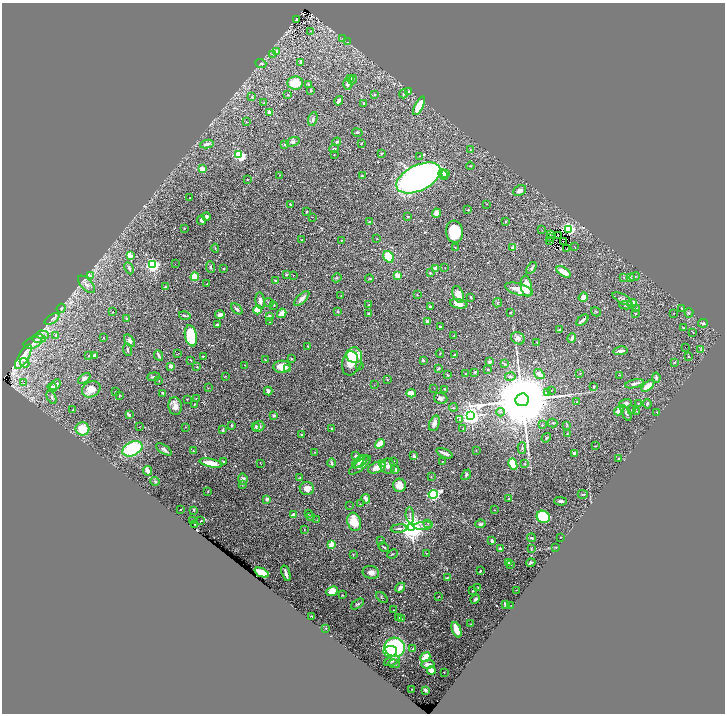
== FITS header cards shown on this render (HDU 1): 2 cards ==
NAXIS1  =                 1445
NAXIS2  =                 1423

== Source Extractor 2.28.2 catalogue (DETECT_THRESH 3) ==
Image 1445 x 1423 px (HDU 1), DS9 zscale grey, zoomed out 1/2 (1 PNG px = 2 x 2 image px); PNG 727 x 716 px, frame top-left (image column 1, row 1422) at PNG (2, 3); each listed source drawn as its Kron ellipse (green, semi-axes under 4 px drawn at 4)
Background 0.345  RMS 0.015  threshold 0.0449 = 3 sigma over >= 5 px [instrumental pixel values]
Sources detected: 420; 44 cannot appear on this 1/2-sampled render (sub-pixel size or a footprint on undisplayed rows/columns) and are neither listed nor drawn; the other 376 listed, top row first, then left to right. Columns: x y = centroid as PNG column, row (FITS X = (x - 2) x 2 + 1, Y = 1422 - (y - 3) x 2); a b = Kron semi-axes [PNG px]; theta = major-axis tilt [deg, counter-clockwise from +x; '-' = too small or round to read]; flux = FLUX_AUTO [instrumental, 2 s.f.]
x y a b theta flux
296 19 3 2 - 3.2
310 31 3 2 - 1.7
342 38 3 2 - 1.2
347 42 3 2 - 1.2
277 51 4 3 - 3.8
272 54 4 3 - 3.8
301 62 3 2 - 9.1
261 63 6 3 -21 3.7
350 79 4 3 - 5.7
353 80 5 3 - 4.1
295 83 8 6 8 65
348 84 6 3 90 13
308 85 3 3 - 3.5
311 90 3 2 - 3.2
409 91 4 3 - 3.6
374 94 3 2 - 1.9
403 94 4 3 - 3.3
287 95 4 2 - 2.4
252 97 3 3 - 2.9
339 101 5 2 - 11
264 103 3 2 - 1.4
364 103 4 4 - 3.1
419 106 10 4 62 57
269 112 2 2 - 37
313 119 7 4 71 8
246 122 3 2 - 1.1
357 132 5 3 - 3.1
293 142 7 4 20 6.7
337 142 4 4 - 4.4
361 143 4 2 - 1.3
207 144 6 3 8 9.6
285 145 3 2 - 2.8
334 149 5 2 - 2.9
470 150 2 2 - 3.5
381 153 3 2 - 1.6
334 154 2 2 - 0.92
239 155 4 3 - 380
419 156 3 2 - 1.8
470 166 4 3 - 2.5
202 169 4 3 - 27
445 173 4 3 - 11
443 174 5 3 - 17
280 175 2 1 - 0.82
362 176 2 2 - 3.1
418 178 24 12 26 1500
247 180 2 1 - 1.4
520 190 7 5 27 13
190 198 2 1 - 1.3
487 204 3 2 - 1
290 205 3 2 - 2.4
468 210 4 2 - 1.6
306 212 3 3 - 3.1
436 213 4 4 - 20
206 216 4 3 - 5.1
408 216 2 2 - 3.8
313 217 2 2 - 1.2
201 220 5 3 - 7.7
506 221 3 3 - 3.5
370 222 3 2 - 3.3
185 228 3 2 - 2.1
568 229 3 3 - 680
542 230 2 1 - 0.78
455 232 11 8 -82 120
550 234 2 1 - 0.53
558 235 2 1 - 1
377 238 2 2 - 0.67
550 238 2 1 - 0.63
301 240 3 2 - 1.1
342 240 3 2 - 1.3
549 241 2 1 - 0.82
563 241 2 1 - 0.81
575 247 3 2 - 0.91
215 248 4 2 - 1.8
455 248 2 2 - 1.5
513 248 4 3 - 19
566 249 2 1 - 1.1
130 256 3 2 - 73
389 257 6 4 -54 66
175 264 2 1 - 3.6
153 265 3 3 - 810
211 267 6 4 -83 4.3
129 268 6 3 -64 5.8
436 268 2 2 - 54
445 268 2 1 - 0.77
531 268 6 4 54 5
224 269 2 2 - 2.8
564 272 8 3 -31 41
430 273 3 2 - 2.3
286 275 3 2 - 3.4
293 275 2 1 - 2.6
397 275 4 3 - 24
90 276 3 3 - 3.2
195 277 4 3 - 70
634 277 5 3 - 3.7
337 278 5 3 - 3.2
624 278 3 2 - 1.5
630 278 4 3 - 4.1
369 279 4 3 - 2.6
275 281 3 2 - 2.7
86 284 11 5 -46 15
207 284 2 1 - 1.9
526 286 11 5 -81 43
165 287 3 3 - 4.1
519 289 14 6 -16 57
458 294 9 5 -68 28
417 295 3 2 - 1.3
341 296 2 2 - 0.88
471 297 4 2 - 2.7
583 297 5 3 - 22
302 299 10 3 44 12
622 299 11 4 -28 8.8
260 301 8 4 -83 13
269 303 4 2 - 2
497 303 4 2 - 2.4
632 303 5 3 - 21
459 304 9 4 -10 27
274 305 2 2 - 1.2
369 305 2 2 - 2.7
626 305 6 4 0 5.2
430 307 3 2 - 5.6
61 308 5 3 - 4
682 308 2 2 - 1.1
237 309 7 3 -41 6.6
636 309 2 2 - 1.2
257 310 4 4 - 40
338 311 4 3 - 3.1
112 312 3 2 - 1.5
510 312 3 2 - 1.7
596 312 5 3 - 3.4
282 313 5 3 - 33
636 313 2 2 - 2.1
673 313 2 2 - 0.8
689 313 4 2 - 2.2
369 314 3 2 - 3.1
220 315 4 3 - 9.7
185 316 6 2 -15 4.2
269 316 4 3 - 4.7
52 319 8 4 32 8.2
127 319 3 3 - 2.3
582 320 7 2 41 9
427 321 3 3 - 7
269 322 2 1 - 1.9
703 323 5 3 - 5.1
218 325 3 2 - 11
440 327 2 1 - 1.9
683 328 3 3 - 2.1
559 330 2 2 - 5.5
693 332 4 1 - 1.5
42 335 7 3 -4 6.7
454 335 2 2 - 1.2
56 336 4 3 - 5.5
191 336 11 6 -78 130
103 337 2 2 - 1.1
39 338 7 4 -2 7.8
518 338 7 6 - 12
572 338 5 2 - 8
130 341 7 4 -52 7.3
537 342 2 1 - 1.4
33 343 9 5 18 11
307 346 2 2 - 1.1
685 347 2 1 - 2.7
127 349 6 2 -83 4.4
701 350 3 2 - 1.8
620 351 7 3 8 11
177 354 3 2 - 1.2
440 354 4 2 - 1.9
94 355 4 2 - 3.4
159 355 6 2 -65 6.3
455 355 3 2 - 1.5
89 356 2 1 - 1.5
203 356 2 2 - 2.1
688 356 3 2 - 1.3
23 357 14 5 59 31
352 357 6 5 - 29
291 359 4 3 - 2.7
191 360 3 2 - 1.6
265 360 2 2 - 1.8
423 360 3 2 - 4.2
352 361 14 9 71 100
490 362 3 3 - 8
24 363 5 3 - 5.3
674 363 3 2 - 1.9
504 364 3 3 - 2.2
245 365 2 1 - 0.76
171 366 3 2 - 19
360 366 2 2 - 1.3
197 367 3 2 - 1.6
282 367 8 6 3 45
288 369 2 2 - 23
438 369 3 2 - 2.9
488 369 3 2 - 1.7
475 372 2 2 - 3.8
465 374 2 2 - 1.3
539 374 6 3 -36 16
580 374 3 2 - 1.1
447 375 3 2 - 3.1
620 375 2 1 - 0.85
225 376 3 2 - 1.3
154 377 6 3 7 6.6
510 377 5 3 - 4
656 377 5 4 - 5
84 378 7 4 39 9.2
387 380 4 3 - 2.4
159 381 3 2 - 1.3
24 383 2 2 - 3.6
634 384 9 3 14 12
56 385 6 4 46 9.7
374 385 2 2 - 0.93
648 386 7 3 41 36
52 387 5 3 - 5.4
594 387 3 2 - 2.4
208 388 3 2 - 0.98
434 388 2 1 - 4.2
91 389 9 7 29 33
444 389 2 2 - 2.7
551 390 2 2 - 0.89
116 391 4 2 - 1.5
268 391 4 3 - 12
548 392 3 2 - 2.2
163 393 4 2 - 5.6
411 393 5 3 - 19
119 395 2 1 - 1.4
52 397 7 3 -62 6.2
441 398 7 5 -18 11
187 399 2 2 - 1.6
196 399 2 2 - 1
522 400 7 6 - 65000
577 402 2 1 - 0.76
625 403 6 4 18 9.5
638 403 3 2 - 1.5
194 404 2 2 - 1.4
647 404 4 2 - 2.9
175 406 9 6 -81 17
453 407 4 2 - 1.7
73 410 3 2 - 2.2
631 410 2 1 - 0.81
619 411 5 4 - 18
637 411 3 2 - 1.3
501 412 4 2 - 2.4
657 412 2 2 - 4.2
626 413 8 3 -63 5.1
129 415 4 4 - 4.8
274 416 3 3 - 3.8
471 416 4 3 - 1800
459 420 4 3 - 3.5
434 423 8 5 70 16
552 423 5 2 - 2.6
232 425 3 3 - 3
542 425 2 2 - 1.9
567 425 4 2 - 1.8
259 426 6 5 - 8.3
139 427 2 2 - 0.96
186 427 2 2 - 1
256 427 4 3 - 4.1
82 429 7 6 - 61
332 429 3 3 - 3.9
463 429 3 2 - 0.97
223 430 4 3 - 3.7
567 434 2 2 - 1.7
302 435 3 2 - 2.7
546 438 5 3 - 3.2
380 444 5 3 - 43
596 446 3 2 - 1.9
522 448 6 3 90 3.7
132 449 10 6 26 230
164 449 9 3 -32 9.1
476 450 2 2 - 0.91
193 451 3 2 - 1.6
314 452 3 2 - 1.3
444 453 9 2 -24 11
574 453 3 2 - 9.8
356 456 3 3 - 6.5
414 456 2 2 - 13
619 458 4 2 - 3.5
224 461 3 2 - 3.2
361 461 9 4 38 14
393 461 3 2 - 1.5
442 461 2 2 - 1.6
358 462 8 4 47 14
211 463 11 4 -12 40
260 463 3 2 - 1
331 463 4 3 - 4.9
383 463 3 2 - 130
513 464 6 3 -65 88
525 464 3 2 - 2
360 465 13 4 39 14
388 466 7 7 - 12
377 468 9 5 21 31
395 469 4 3 - 5
147 471 5 3 - 17
466 475 6 4 50 4.5
431 476 2 2 - 1.2
299 478 4 2 - 2.6
243 479 6 4 -79 8.4
155 481 4 3 - 3.4
242 485 4 2 - 1.9
399 485 7 6 - 22
307 488 7 6 - 21
208 491 3 2 - 1.6
433 494 4 3 - 540
583 494 5 2 - 2.3
267 499 3 3 - 5.4
366 499 5 3 - 12
509 499 2 2 - 1
560 501 6 3 -3 6
360 504 2 2 - 1.1
350 506 2 1 - 0.81
180 510 2 1 - 1.3
194 510 4 2 - 2.3
494 510 2 1 - 1.8
308 514 3 2 - 1
294 515 2 2 - 34
410 515 8 2 -85 5.3
310 517 4 3 - 2.5
543 517 7 6 - 240
317 520 2 1 - 0.81
192 521 3 2 - 2.6
201 521 2 1 - 1.6
354 522 9 6 -75 49
428 523 2 1 - 0.79
195 524 2 1 - 1.1
480 524 5 3 - 4.2
423 526 9 3 5 9.3
411 527 4 4 - 3700
304 529 2 1 - 1.2
399 529 8 2 5 5.1
560 537 2 1 - 1.4
531 538 4 3 - 2.5
381 540 2 1 - 0.76
492 541 3 3 - 5
331 544 3 2 - 110
384 547 5 1 - 3.1
556 547 3 2 - 1.4
500 548 3 2 - 4.4
531 548 3 3 - 2.1
426 553 2 2 - 1.8
392 554 5 2 - 1.8
353 555 3 1 - 1
508 563 4 3 - 6.2
531 563 4 2 - 4.6
510 564 3 2 - 2
480 571 3 2 - 3.5
371 572 8 6 -14 14
262 573 7 4 -24 60
286 573 8 2 -71 10
448 577 4 2 - 4.4
478 587 2 2 - 1.3
400 588 5 3 - 12
516 590 2 1 - 0.79
332 591 6 4 24 47
472 591 2 2 - 1.5
342 595 2 2 - 1.5
439 596 2 1 - 0.94
382 597 7 2 -43 2.4
475 599 5 3 - 6.6
357 604 7 3 35 4.1
505 604 4 2 - 4.2
511 605 2 1 - 0.69
394 610 2 1 - 1.2
311 616 3 2 - 1.3
399 618 3 2 - 1.5
401 619 3 3 - 2.1
471 624 3 2 - 1.2
325 628 2 2 - 1.6
456 630 8 3 -68 54
395 647 10 9 - 380
413 649 3 3 - 2.8
390 651 7 5 8 65
425 657 5 4 - 63
392 661 8 4 24 6.7
394 664 6 3 -3 4.8
428 664 6 3 7 12
431 670 4 4 - 15
444 672 2 1 - 1.3
412 689 2 1 - 1.2
425 690 3 2 - 6.3
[44 sub-pixel or undisplayed-footprint detections neither listed nor drawn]